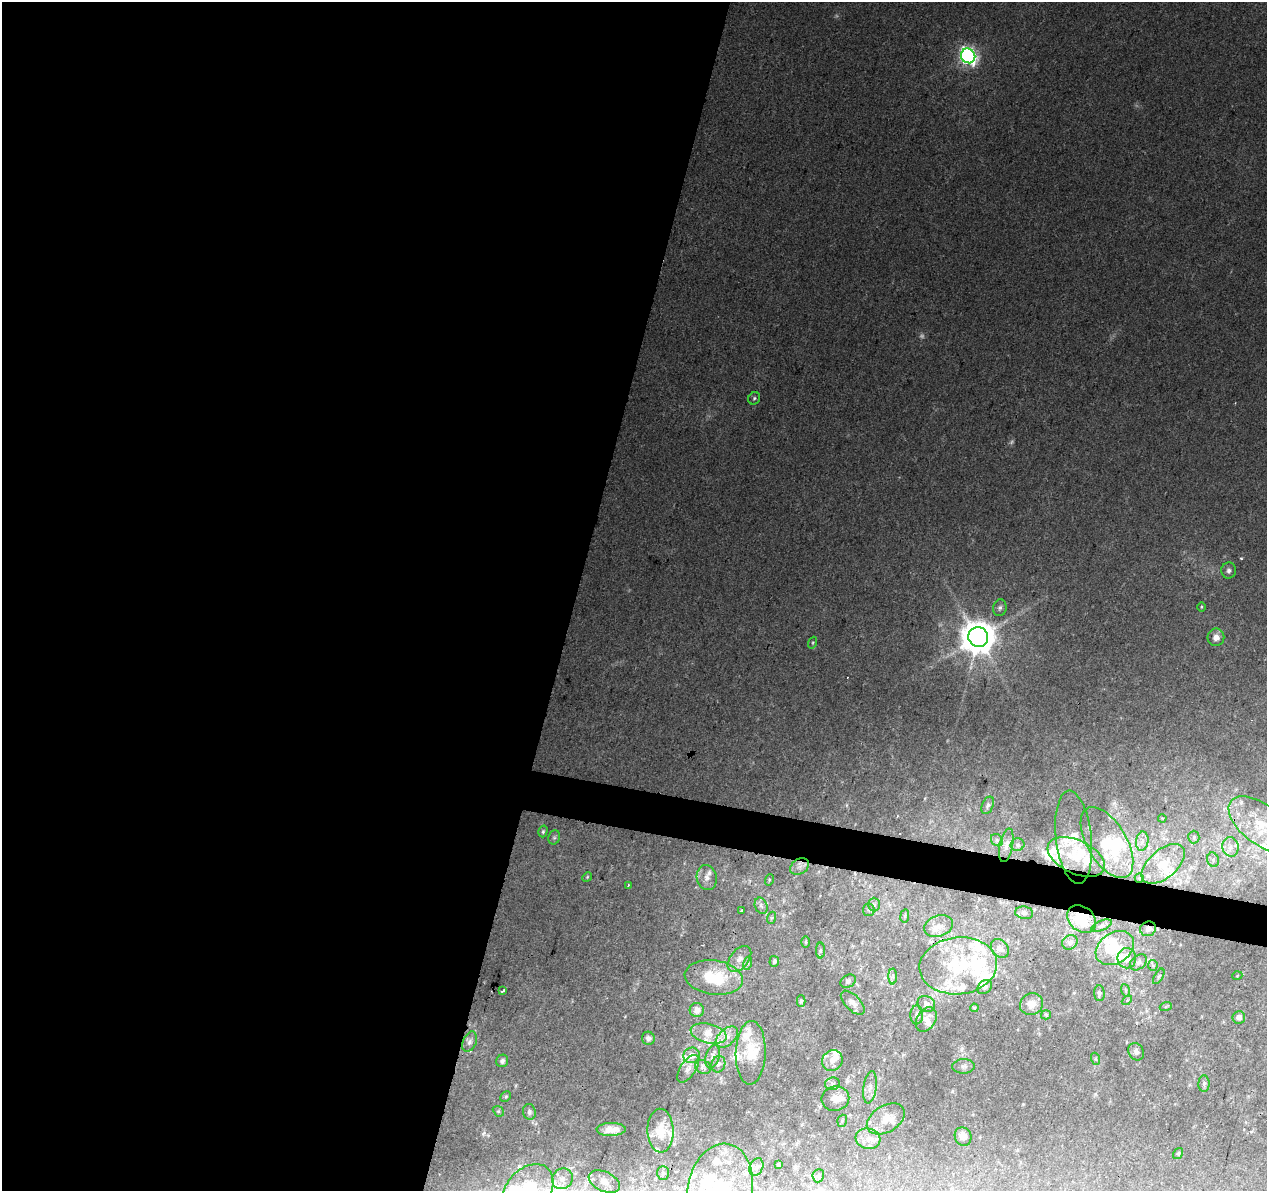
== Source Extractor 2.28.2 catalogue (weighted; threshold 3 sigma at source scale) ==
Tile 5 of 4 x 4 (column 1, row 2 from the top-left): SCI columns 1-1265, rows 2600-3788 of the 5069 x 5260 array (HDU 1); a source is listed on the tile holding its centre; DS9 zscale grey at full resolution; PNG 1269 x 1193 px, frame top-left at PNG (2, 2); each listed source drawn as its Kron ellipse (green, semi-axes under 4 px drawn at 4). Shown black and unused: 47% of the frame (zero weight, under 2 of 3 exposures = <1% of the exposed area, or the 3 px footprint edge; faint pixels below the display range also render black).
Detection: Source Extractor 2.28.2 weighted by HDU 2 'WHT'; one run over the whole footprint, this tile lists its part. Background 0.0393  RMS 0.0069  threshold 0.0313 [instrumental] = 3 sigma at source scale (4.5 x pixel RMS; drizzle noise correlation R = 1.50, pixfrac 1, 0.0396/0.0396 arcsec/px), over >= 5 px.
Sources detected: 165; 2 too faint to see at this stretch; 5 inside a brighter object's white glare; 4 cosmic-ray / hot-pixel residue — neither listed nor drawn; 43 inside a brighter listed object's ellipse — not listed separately; the other 111 listed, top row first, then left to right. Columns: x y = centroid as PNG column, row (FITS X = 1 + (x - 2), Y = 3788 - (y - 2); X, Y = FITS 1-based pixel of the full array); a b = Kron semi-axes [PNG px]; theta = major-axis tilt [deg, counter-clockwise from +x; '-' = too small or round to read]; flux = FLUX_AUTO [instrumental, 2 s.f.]
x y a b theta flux
968 56 7 7 - 270
754 398 6 5 - 1.4
1229 571 8 7 - 2.3
1201 607 5 3 - 0.67
1000 608 8 6 81 2.2
978 637 10 9 - 1700
1216 637 9 8 - 5.3
813 643 6 4 70 0.87
988 805 9 5 66 1.9
1162 818 4 3 - 0.64
1261 824 37 19 -38 36
543 831 6 4 74 1.2
554 837 7 5 69 1.4
1074 837 47 18 -84 17
1194 837 6 5 - 1.5
997 840 6 5 - 1.6
1142 841 9 6 80 3.4
1107 843 39 19 -60 33
1006 845 17 6 79 4.3
1018 845 7 6 - 1.9
1230 847 10 8 -80 5
1076 857 30 16 -26 22
1213 860 7 5 -72 1.9
1163 864 26 14 40 16
800 866 10 7 36 3.8
587 877 5 4 - 0.84
707 877 12 10 -78 5.6
1139 878 5 4 - 0.88
769 880 6 3 72 0.9
628 885 3 3 - 0.93
874 905 7 5 -88 2.1
761 906 8 6 -68 2.5
742 910 3 2 - 0.9
869 910 6 6 - 1.6
1024 913 9 6 -10 1.8
905 916 7 3 82 0.95
771 918 6 4 71 0.95
1082 919 16 12 -40 23
1102 925 11 5 22 1.9
938 926 15 10 19 6.4
1148 929 8 7 - 3.2
806 942 6 4 -90 0.84
1070 942 8 7 - 3.1
1000 948 10 8 -51 3.6
1115 948 21 15 34 19
820 951 8 4 90 1.3
1127 958 10 9 - 7.4
739 959 15 9 51 5.9
774 961 5 4 - 1.6
1138 962 9 6 39 2.5
748 963 7 4 73 1.6
1153 965 5 5 - 1.3
958 966 39 28 6 50
893 976 8 4 89 1.6
1159 976 8 3 60 1.2
1237 976 5 3 - 0.52
714 977 29 17 -8 34
848 981 8 6 30 1.7
985 987 8 6 42 2.3
1125 990 6 4 -71 1.1
503 991 4 3 - 1.7
1099 993 8 5 -86 1.8
1127 1000 6 4 44 1.1
801 1001 6 4 89 1.2
853 1003 15 7 -46 4.1
926 1004 9 7 -35 3.7
1031 1004 12 10 34 5.4
1166 1006 6 4 20 0.95
974 1008 4 3 - 0.7
697 1010 7 7 - 5.3
917 1015 9 6 -90 2.2
1046 1015 5 4 - 0.93
1239 1017 6 6 - 4
926 1020 13 9 60 6.6
708 1033 18 9 -13 9.5
727 1037 13 8 41 5.5
648 1038 7 6 - 2.6
470 1042 11 6 68 2.8
1136 1052 9 7 -59 2.9
751 1053 32 15 88 18
692 1055 8 7 - 5.8
713 1057 12 6 75 3.8
1096 1059 6 4 -71 1
832 1060 11 10 - 5.2
502 1061 6 6 - 2
718 1064 8 6 72 2.8
964 1066 11 7 5 2.8
703 1067 8 6 -26 2.7
688 1069 15 7 56 4.8
832 1084 7 6 - 2
1204 1084 8 5 88 1.8
870 1087 16 6 82 4.9
506 1097 6 4 45 1
835 1098 14 12 10 7.5
498 1111 6 4 -42 1.1
529 1112 8 6 -77 2.4
886 1119 20 13 31 13
842 1121 6 4 72 1.3
611 1129 14 6 1 6.8
660 1131 22 13 -88 13
963 1136 9 8 - 5.9
868 1139 12 10 -15 7
1178 1154 6 4 54 0.93
778 1165 4 3 - 1.3
756 1167 9 6 63 2.6
663 1173 7 6 - 1.4
818 1176 6 5 - 1.3
562 1179 11 10 - 4.7
604 1181 16 9 -25 6
528 1190 29 21 47 49
720 1190 47 32 79 65
Overlapping masked pixels (flux is a lower limit): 2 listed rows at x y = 1082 919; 1148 929
Isophote crosses this tile's border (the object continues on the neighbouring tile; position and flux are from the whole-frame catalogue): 3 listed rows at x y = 1261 824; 528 1190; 720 1190
Unlisted compact peaks at least as high as the median listed source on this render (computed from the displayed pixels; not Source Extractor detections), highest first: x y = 1241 558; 483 1134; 847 805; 925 798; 952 1091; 961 1050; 516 1085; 1023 1104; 625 1016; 1095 1094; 837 16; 947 741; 903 1055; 1074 993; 536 1123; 1251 1132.